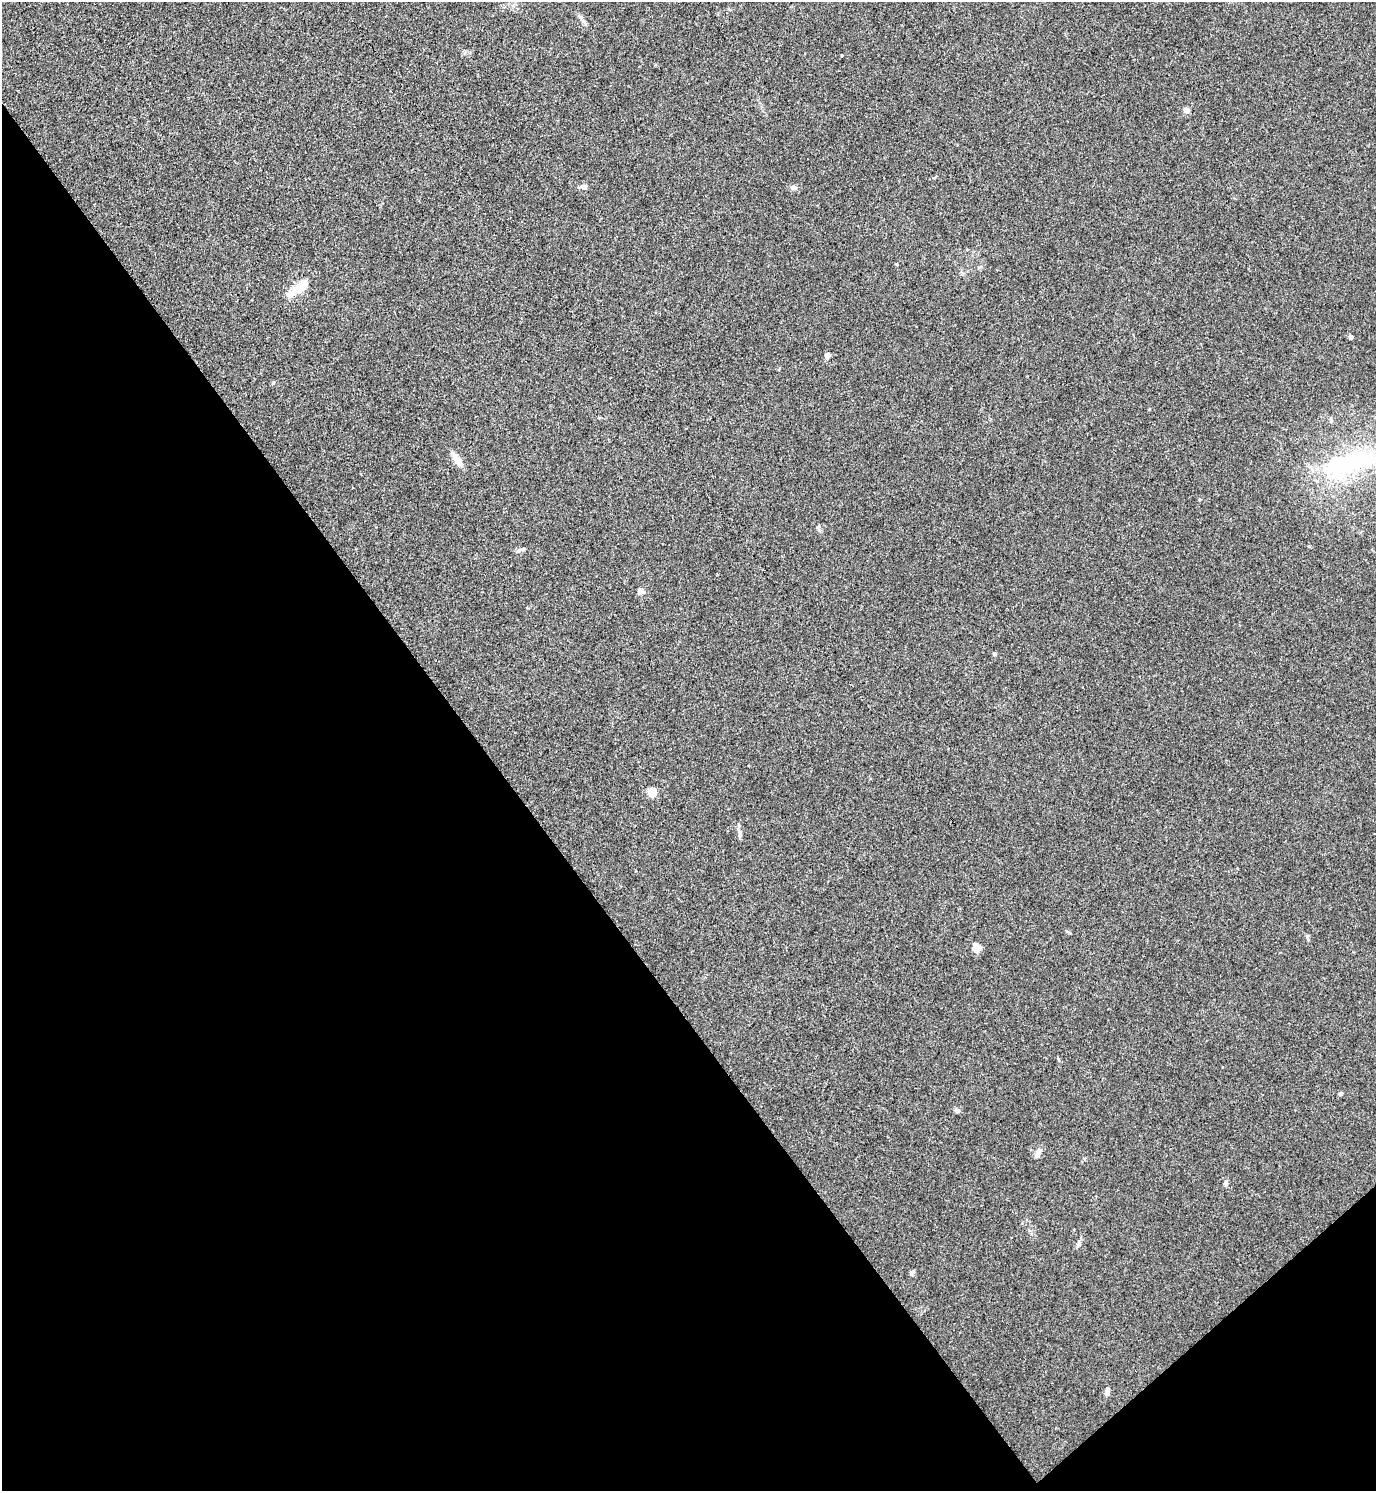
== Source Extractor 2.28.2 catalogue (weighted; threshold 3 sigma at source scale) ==
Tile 14 of 4 x 4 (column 2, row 4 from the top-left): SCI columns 1675-3048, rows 45-1533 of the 5992 x 6003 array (HDU 1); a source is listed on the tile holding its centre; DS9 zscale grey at full resolution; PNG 1378 x 1493 px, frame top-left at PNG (2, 2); no overlay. Shown black and unused: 38% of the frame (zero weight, under 3 of 5 exposures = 3% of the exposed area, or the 3 px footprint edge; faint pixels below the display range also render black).
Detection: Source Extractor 2.28.2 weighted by HDU 2 'WHT'; one run over the whole footprint, this tile lists its part. Background 0.0162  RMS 0.0029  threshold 0.0131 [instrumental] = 3 sigma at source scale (4.5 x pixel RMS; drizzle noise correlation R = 1.50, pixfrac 1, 0.05/0.05 arcsec/px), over >= 5 px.
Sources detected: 21; all 21 listed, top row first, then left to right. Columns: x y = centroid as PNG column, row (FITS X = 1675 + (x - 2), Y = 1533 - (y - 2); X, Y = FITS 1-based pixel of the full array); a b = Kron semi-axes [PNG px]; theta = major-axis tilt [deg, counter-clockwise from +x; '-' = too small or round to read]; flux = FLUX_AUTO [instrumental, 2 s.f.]
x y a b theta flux
1187 110 4 4 - 3.2
584 187 8 6 11 1.1
794 188 8 6 -10 0.86
299 287 27 9 37 6.4
1351 337 4 4 - 1.1
827 356 9 6 80 0.84
1331 420 6 4 -72 0.39
457 460 17 7 -57 3.2
1349 463 77 28 17 37
523 549 11 5 12 0.75
641 591 4 4 - 3.3
994 654 4 4 - 0.71
652 792 5 5 - 10
740 834 13 4 -87 0.83
976 948 8 6 -83 3.7
1341 1094 5 4 - 0.57
957 1110 8 5 -29 0.65
1038 1153 14 7 64 1.3
1225 1183 9 4 -89 0.6
912 1272 6 5 - 0.62
1107 1391 12 6 76 0.99
Isophote crosses this tile's border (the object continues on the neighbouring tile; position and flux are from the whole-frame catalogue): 1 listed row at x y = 1349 463
Unlisted compact peaks at least as high as the median listed source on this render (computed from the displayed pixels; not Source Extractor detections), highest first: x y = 818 527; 581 17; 1307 937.